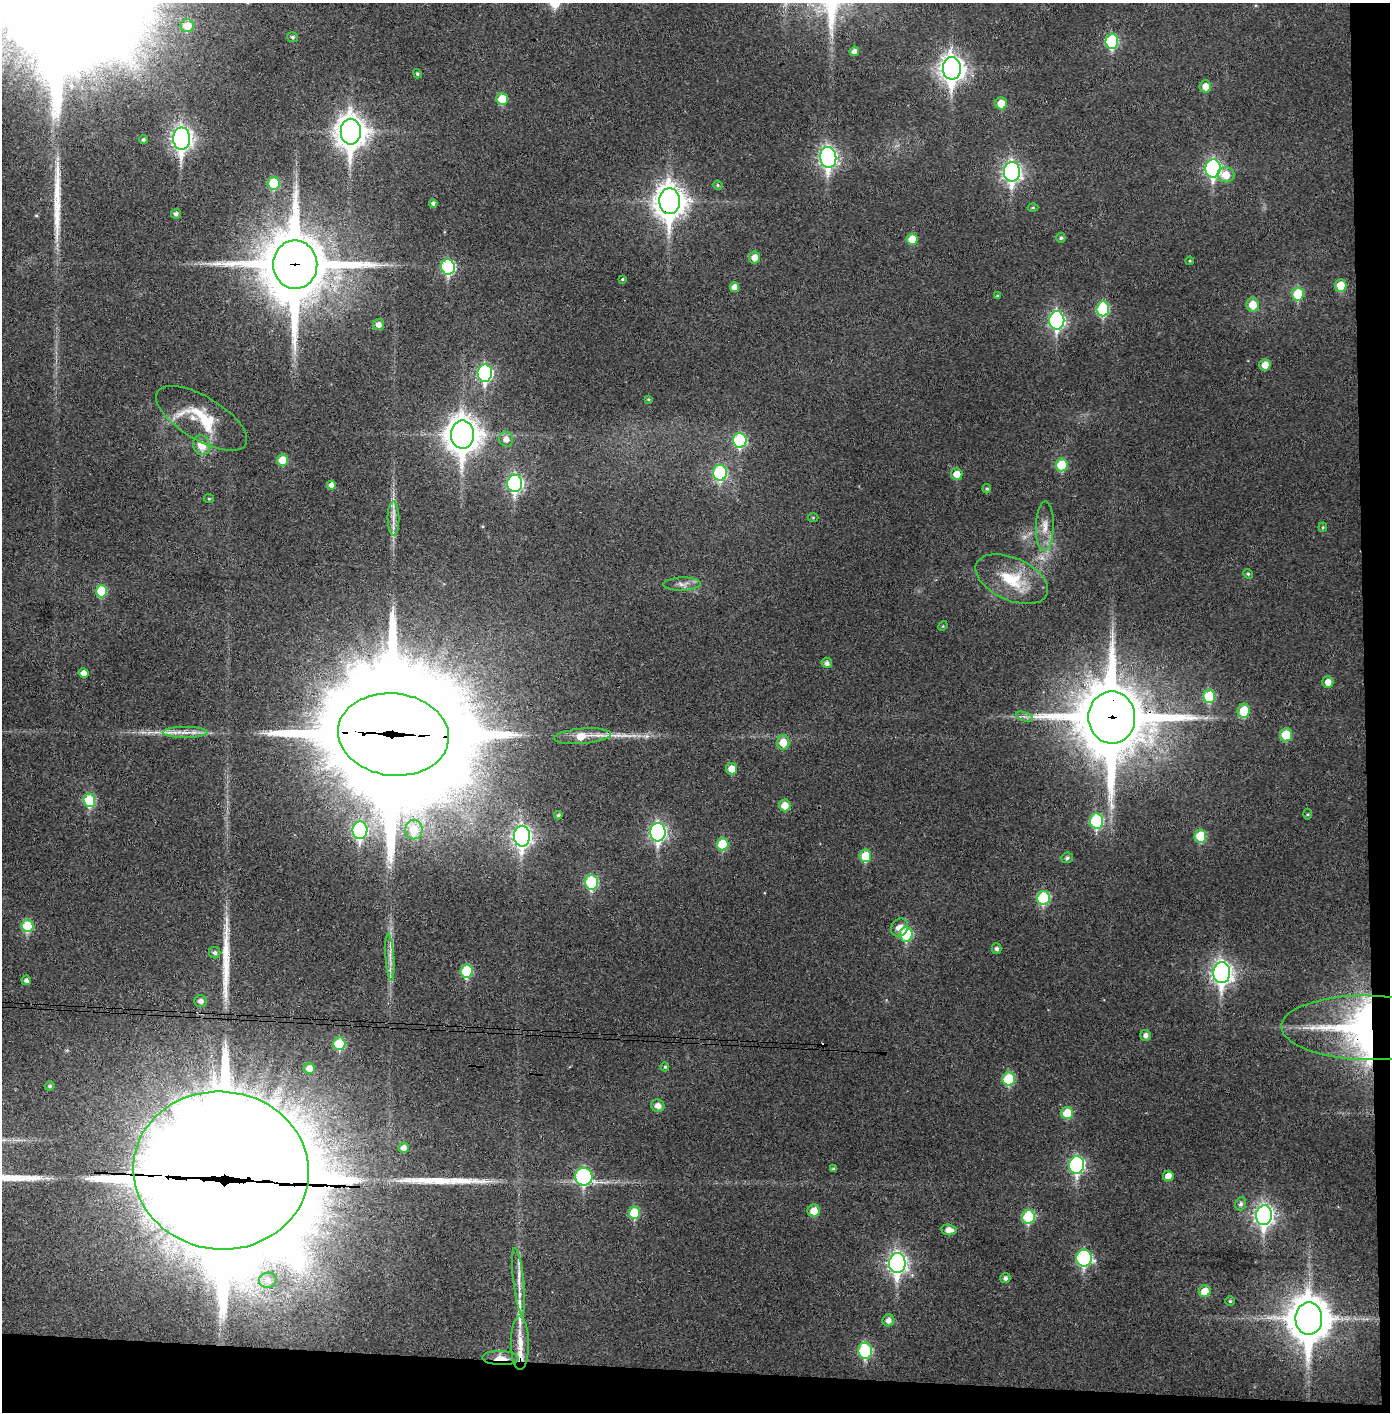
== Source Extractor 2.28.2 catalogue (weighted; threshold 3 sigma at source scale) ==
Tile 9 of 3 x 3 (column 3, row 3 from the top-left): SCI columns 2858-4245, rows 5-1414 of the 4323 x 4241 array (HDU 1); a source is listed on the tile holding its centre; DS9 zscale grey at full resolution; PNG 1392 x 1414 px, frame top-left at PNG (2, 3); each listed source drawn as its Kron ellipse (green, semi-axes under 4 px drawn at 4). Shown black and unused: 5% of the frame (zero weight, under 3 of 4 exposures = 6% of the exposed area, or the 3 px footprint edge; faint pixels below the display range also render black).
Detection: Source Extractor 2.28.2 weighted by HDU 2 'WHT'; one run over the whole footprint, this tile lists its part. Background 0.0472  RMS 0.0056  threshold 0.0254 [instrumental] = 3 sigma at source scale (4.5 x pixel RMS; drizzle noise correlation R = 1.50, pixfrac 1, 0.05/0.05 arcsec/px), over >= 5 px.
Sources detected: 150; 2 too faint to see at this stretch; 5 inside a brighter object's white glare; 1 cosmic-ray / hot-pixel residue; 5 long thin detections or spike segments (spike, bleed or trail) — neither listed nor drawn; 4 inside a brighter listed object's ellipse — not listed separately; the other 133 listed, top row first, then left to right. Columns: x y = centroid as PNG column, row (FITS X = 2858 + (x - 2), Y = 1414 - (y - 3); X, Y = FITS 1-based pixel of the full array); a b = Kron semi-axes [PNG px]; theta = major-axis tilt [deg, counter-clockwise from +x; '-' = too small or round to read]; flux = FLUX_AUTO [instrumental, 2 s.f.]
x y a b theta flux
187 26 6 6 - 10
293 37 5 5 - 1.2
1112 41 7 6 - 44
854 51 5 4 - 2.4
952 68 11 9 -89 470
417 74 4 4 - 0.8
1205 86 6 5 - 5.3
502 99 6 6 - 14
1001 103 6 6 - 8.2
351 132 13 10 -90 840
182 139 11 8 -89 270
143 140 4 4 - 0.94
828 157 10 8 -83 200
1213 168 9 7 87 130
1012 172 10 8 -89 210
1226 175 8 7 - 8.1
274 183 6 6 - 22
718 185 5 4 - 0.75
670 201 13 10 -90 870
433 203 4 4 - 1.4
1033 208 5 3 - 0.56
176 214 5 4 - 1.6
1061 238 5 4 - 1
912 239 6 5 - 10
754 257 6 5 - 5
1190 261 4 3 - 0.53
295 265 24 22 -89 5400
448 267 8 7 - 68
622 279 4 3 - 0.63
1341 285 6 6 - 12
734 287 5 5 - 3.8
1298 294 7 6 - 20
997 296 4 3 - 0.58
1253 305 7 6 - 9.9
1103 309 7 6 - 42
1057 320 9 7 90 120
379 325 5 5 - 3.3
1265 365 6 5 - 6.4
485 373 8 7 - 110
648 399 4 3 - 0.6
202 418 51 21 -31 28
463 435 14 11 -89 970
506 439 7 7 - 3.8
740 440 7 6 - 49
202 445 10 8 -72 8.1
282 460 6 5 - 11
1062 465 6 6 - 21
720 473 8 7 - 50
957 474 6 5 - 6.1
515 483 9 7 89 130
331 485 5 5 - 3.1
987 489 5 4 - 0.72
209 499 5 4 - 0.62
813 517 5 3 - 0.57
393 518 17 6 -89 4.3
1045 526 24 9 88 7.5
1323 527 4 4 - 0.67
1248 574 5 4 - 0.79
1012 579 38 21 -24 25
682 584 19 6 2 3.5
102 591 6 5 - 21
943 626 5 4 - 0.54
827 663 5 5 - 2.1
84 673 5 5 - 4.5
1328 682 6 5 - 3.9
1209 696 7 6 - 23
1244 711 7 6 - 16
1025 717 9 4 -19 1.6
1112 717 26 23 -88 5600
185 732 22 5 0 5.3
393 735 55 41 -6 32000
1286 735 6 6 - 15
582 736 29 7 5 12
783 742 7 6 - 8.8
731 769 6 5 - 6
89 800 6 6 - 30
785 805 6 6 - 7.1
1308 814 5 3 - 0.63
558 815 4 4 - 0.88
1096 821 7 6 - 45
360 830 9 7 90 79
414 830 10 8 88 14
658 832 9 7 89 150
522 836 10 8 89 220
1200 836 6 6 - 20
722 844 6 6 - 20
865 856 6 6 - 16
1067 858 6 5 - 1.5
591 882 7 6 - 45
1043 898 7 6 - 35
27 926 6 6 - 27
899 928 9 8 - 5.7
906 934 7 6 - 33
997 949 5 5 - 1.4
215 953 6 5 - 1.7
390 957 23 4 -86 4.6
467 971 7 6 - 28
1222 973 10 8 87 310
26 980 5 5 - 1.8
201 1001 6 5 - 2.4
1369 1028 88 32 -1 160
1145 1035 5 5 - 2.5
339 1044 6 6 - 23
665 1067 4 4 - 0.79
309 1068 5 5 - 4.5
1009 1079 7 6 - 28
50 1086 5 4 - 0.97
658 1106 7 6 - 3.7
1067 1113 6 6 - 13
404 1148 5 5 - 3.1
1077 1165 9 7 84 100
834 1169 4 3 - 0.98
221 1170 88 79 -6 25000
1168 1176 5 5 - 5.3
584 1177 9 8 - 84
1241 1204 7 5 74 1.6
814 1211 6 6 - 7.7
634 1213 6 6 - 19
1264 1215 10 8 84 240
1028 1217 7 6 - 36
949 1230 8 5 -7 4.6
1084 1258 8 8 - 76
897 1263 10 8 87 240
1005 1278 5 5 - 1.9
268 1280 9 7 6 3.7
519 1281 33 5 -84 6.6
1205 1291 6 6 - 7.9
1230 1301 5 4 - 0.85
1309 1319 16 13 89 1800
888 1320 6 6 - 3.1
520 1343 27 9 -89 9.5
865 1351 8 7 - 48
500 1358 18 7 -1 6.1
Overlapping masked pixels (flux is a lower limit): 9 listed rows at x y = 952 68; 670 201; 295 265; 1112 717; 393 735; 1369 1028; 221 1170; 1309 1319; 500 1358